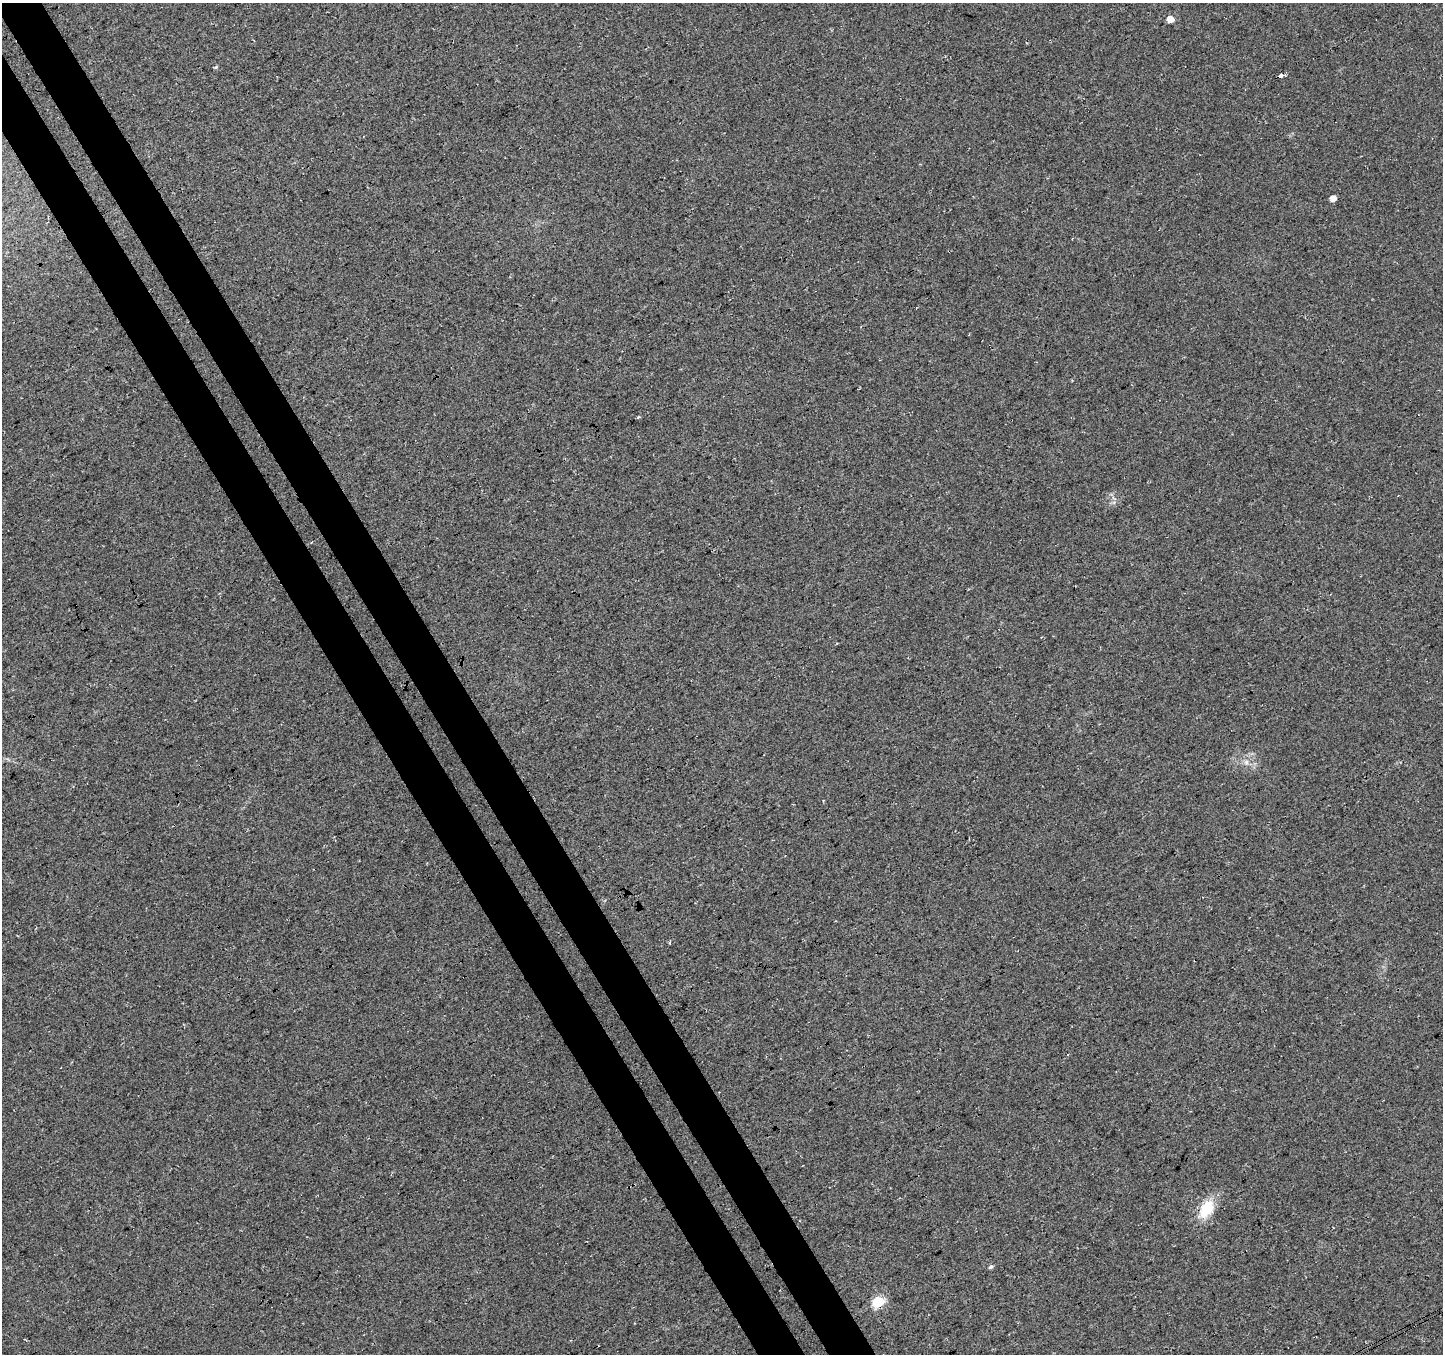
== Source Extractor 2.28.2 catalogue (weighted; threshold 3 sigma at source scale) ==
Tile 11 of 4 x 4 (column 3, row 3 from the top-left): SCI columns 2938-4378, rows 1548-2899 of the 5871 x 5740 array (HDU 1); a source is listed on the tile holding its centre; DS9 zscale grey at full resolution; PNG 1445 x 1356 px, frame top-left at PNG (2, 3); no overlay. Shown black and unused: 6% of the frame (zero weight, under 3 of 4 exposures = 5% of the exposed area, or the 3 px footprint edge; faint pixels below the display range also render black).
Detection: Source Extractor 2.28.2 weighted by HDU 2 'WHT'; one run over the whole footprint, this tile lists its part. Background 0.0524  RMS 0.0082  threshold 0.0367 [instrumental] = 3 sigma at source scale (4.5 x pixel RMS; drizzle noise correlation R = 1.50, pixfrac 1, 0.0396/0.0396 arcsec/px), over >= 5 px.
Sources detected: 8; all 8 listed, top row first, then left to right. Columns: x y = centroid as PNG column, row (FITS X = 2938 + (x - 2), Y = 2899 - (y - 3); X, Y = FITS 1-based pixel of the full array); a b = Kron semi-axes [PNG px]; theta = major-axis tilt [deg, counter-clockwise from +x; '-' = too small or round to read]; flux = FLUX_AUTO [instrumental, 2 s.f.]
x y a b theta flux
1170 19 5 5 - 8.2
216 67 6 3 44 0.97
1280 76 4 3 - 27
1333 198 5 4 - 6.1
1246 762 7 6 - 2.7
1206 1209 25 15 57 22
991 1267 6 5 - 1.8
878 1302 6 6 - 63
Overlapping masked pixels (flux is a lower limit): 1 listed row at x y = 878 1302